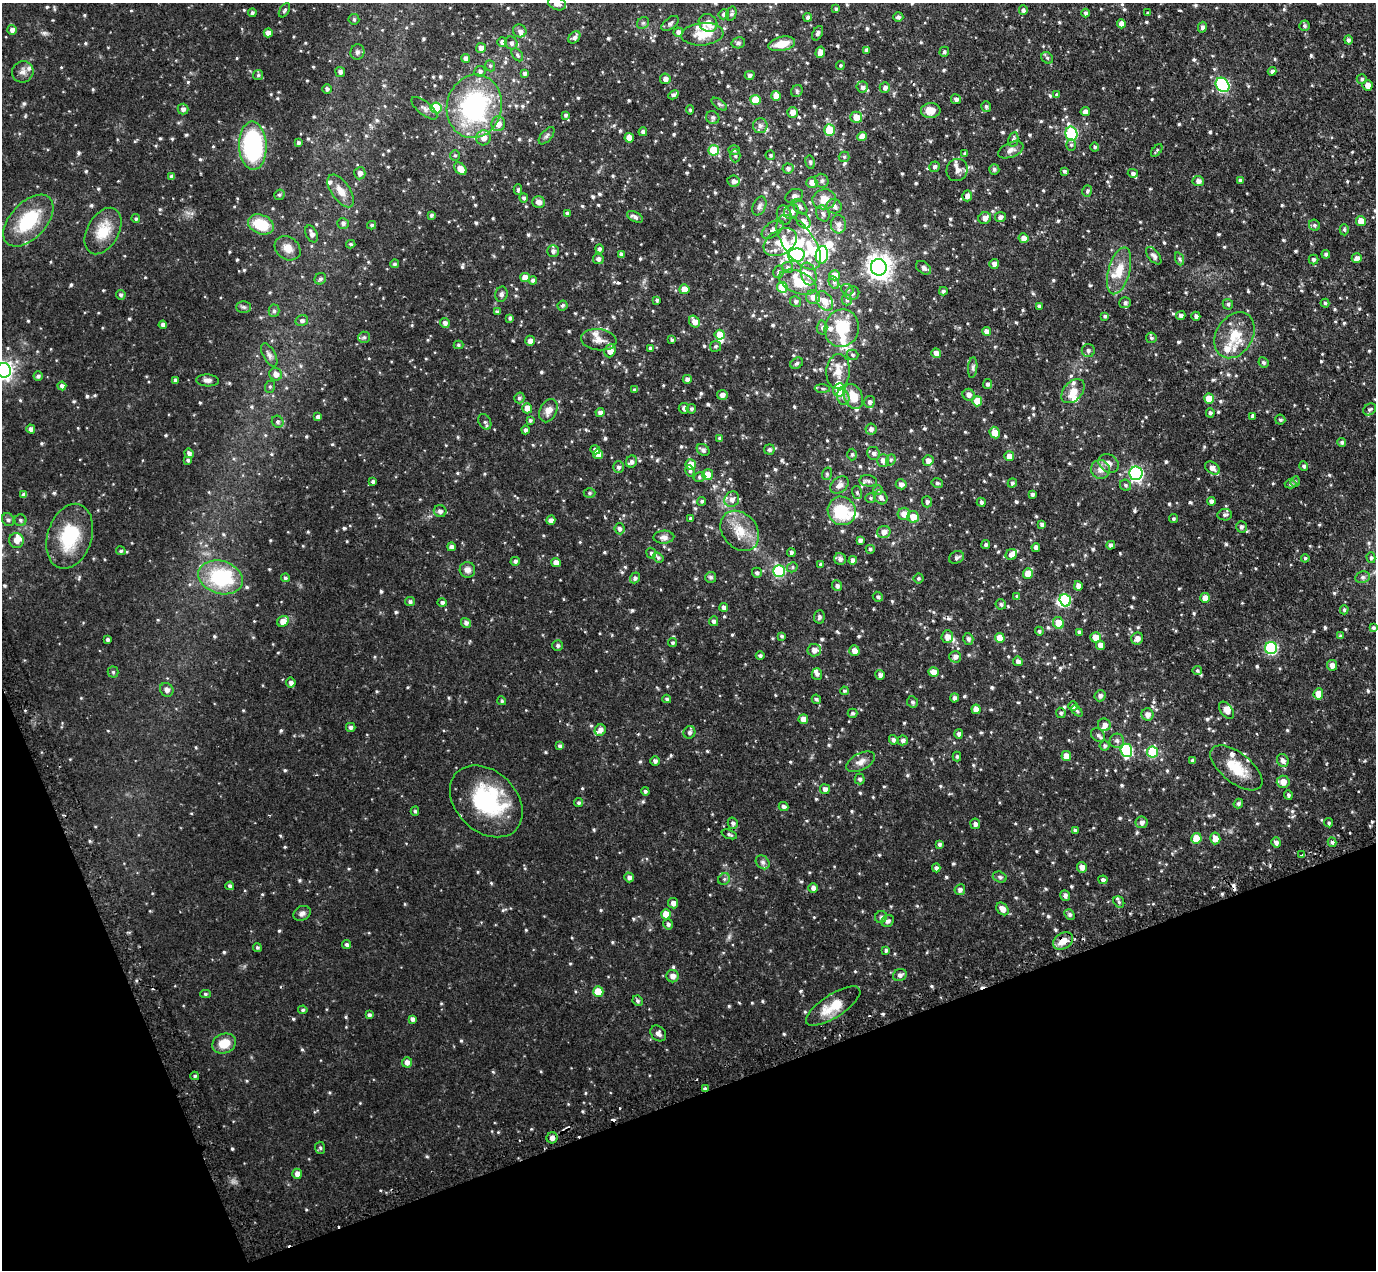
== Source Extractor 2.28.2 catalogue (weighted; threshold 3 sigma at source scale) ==
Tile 14 of 4 x 4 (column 2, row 4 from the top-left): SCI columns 1415-2788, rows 177-1444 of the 5578 x 5558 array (HDU 1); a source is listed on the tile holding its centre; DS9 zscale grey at full resolution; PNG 1378 x 1272 px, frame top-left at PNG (2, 3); each listed source drawn as its Kron ellipse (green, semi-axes under 4 px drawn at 4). Shown black and unused: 18% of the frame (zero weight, under 2 of 3 exposures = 4% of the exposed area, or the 3 px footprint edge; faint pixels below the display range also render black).
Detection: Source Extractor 2.28.2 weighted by HDU 2 'WHT'; one run over the whole footprint, this tile lists its part. Background 0.0879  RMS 0.0086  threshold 0.0385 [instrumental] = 3 sigma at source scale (4.5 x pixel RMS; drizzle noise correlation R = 1.50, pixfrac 1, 0.05/0.05 arcsec/px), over >= 5 px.
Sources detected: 939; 6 inside a brighter object's white glare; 9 cosmic-ray / hot-pixel residue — neither listed nor drawn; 51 inside a brighter listed object's ellipse — not listed separately; of the other 873, all 500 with FLUX_AUTO >= 1.34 (the completeness limit of this list) listed and drawn (373 fainter detections not listed), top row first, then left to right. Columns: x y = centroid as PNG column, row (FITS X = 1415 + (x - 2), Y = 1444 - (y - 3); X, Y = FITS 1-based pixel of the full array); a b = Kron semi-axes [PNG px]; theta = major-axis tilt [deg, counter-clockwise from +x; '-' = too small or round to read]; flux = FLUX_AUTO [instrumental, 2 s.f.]
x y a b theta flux
557 4 9 6 -20 4.4
836 9 4 3 - 1.4
284 10 8 4 58 1.7
1023 10 5 4 - 2
252 13 4 4 - 1.9
1085 13 4 4 - 2.1
1148 13 3 3 - 1.4
724 14 5 5 - 2.5
731 14 7 5 75 2
808 17 4 4 - 2.5
898 17 5 4 - 2.1
354 19 5 5 - 1.4
643 23 6 5 - 1.5
670 23 10 5 37 2.1
708 23 10 8 -37 8.5
1121 24 4 4 - 4.6
1304 26 5 5 - 1.7
1202 27 5 4 - 2.1
12 30 5 5 - 3.2
520 31 7 6 - 3.1
678 32 5 4 - 3.3
268 33 4 4 - 4.9
818 33 8 5 63 2.1
702 34 21 11 5 15
574 37 7 5 49 2.9
1348 40 4 4 - 2
502 42 5 5 - 3.2
511 43 7 6 - 2.7
738 43 7 5 14 2
782 44 13 7 12 15
481 48 5 5 - 5
867 50 4 4 - 2.9
357 52 8 7 - 2.3
820 52 6 4 74 6.2
944 52 5 4 - 1.5
517 55 7 5 -52 1.5
466 58 4 4 - 3.4
1047 58 6 5 - 1.5
840 65 4 4 - 1.4
490 66 6 4 -68 1.5
480 71 5 5 - 2.1
1272 71 4 4 - 2.3
23 72 11 10 - 4.7
340 72 5 5 - 2.6
525 73 4 4 - 2.2
258 75 5 5 - 1.4
750 75 5 4 - 2.5
665 79 5 5 - 3.7
1362 79 5 4 - 1.8
1222 85 8 6 -51 110
1367 85 5 5 - 5.9
862 87 5 5 - 2.6
885 87 5 5 - 3.1
327 89 4 4 - 2.3
797 91 6 5 - 1.6
674 95 5 4 - 2.5
1057 95 4 3 - 1.5
776 96 5 4 - 6.5
956 99 5 5 - 2.7
755 100 5 5 - 17
719 104 9 4 -36 1.7
474 106 32 27 77 120
986 106 5 5 - 1.7
424 108 16 6 -39 3.1
436 108 5 5 - 35
183 109 5 5 - 2.7
690 110 4 4 - 1.4
931 111 10 7 5 9.3
792 112 5 5 - 5.8
1085 112 4 4 - 4.5
565 115 4 3 - 1.6
856 117 6 5 - 9.4
713 118 7 6 - 2.1
498 124 7 7 - 7.3
760 126 7 7 - 2.8
829 130 5 5 - 26
643 132 4 4 - 2.5
1071 134 7 6 - 79
547 136 10 5 49 2.1
862 137 5 4 - 6.6
484 138 7 7 - 6.1
629 138 5 4 - 6.1
1013 139 7 5 78 1.8
298 143 4 4 - 2
1071 145 6 5 - 1.6
253 146 24 13 -87 100
1095 147 5 4 - 1.4
714 150 5 5 - 27
734 150 5 5 - 1.6
1011 150 13 7 23 4.1
1157 151 7 4 52 1.4
965 153 4 4 - 1.6
455 155 5 5 - 1.4
770 155 5 4 - 1.5
735 156 7 5 90 1.5
844 157 5 5 - 1.4
810 162 7 4 -79 1.6
935 167 5 5 - 2
788 168 5 5 - 2.4
460 169 7 5 -45 7.7
994 169 5 5 - 1.9
957 170 11 10 - 5.1
1064 171 4 4 - 1.5
360 173 6 5 - 3.5
1133 173 5 4 - 2.2
172 177 4 4 - 3.4
1240 180 4 4 - 1.7
733 181 6 5 - 3.4
822 181 7 6 - 2.2
1198 181 5 5 - 3.8
812 182 5 5 - 5.8
518 190 5 4 - 1.6
341 191 19 9 -55 9.6
1087 191 6 5 - 1.8
279 195 5 5 - 1.6
794 196 9 6 22 2.8
967 196 5 5 - 3.8
524 198 4 4 - 1.8
824 199 12 10 9 11
539 202 6 5 - 4.1
759 206 10 6 65 2.6
834 206 7 7 - 3.6
800 207 9 5 -46 2.4
791 212 8 6 42 4.8
567 213 3 3 - 1.8
823 213 8 6 -65 2.7
431 215 4 4 - 1.4
784 215 9 7 -76 3.7
635 217 8 5 -28 3
1000 217 5 5 - 3.1
985 218 6 5 - 4.3
136 219 4 4 - 1.5
28 221 31 18 47 43
803 221 9 6 -52 3
1361 221 5 5 - 10
343 223 6 5 - 2.3
261 224 13 9 -22 26
838 224 9 7 -89 3.4
372 225 4 3 - 1.4
1314 225 6 5 - 1.6
773 229 12 7 37 3.6
1344 230 6 4 -88 1.5
103 231 25 15 61 21
312 234 9 5 -64 3.9
1024 238 5 4 - 5.3
780 242 18 12 31 14
799 242 31 15 -54 36
351 244 4 3 - 1.4
288 248 14 11 -38 8.1
599 249 5 4 - 2.1
553 251 6 5 - 2.7
1326 254 4 4 - 1.9
621 255 4 3 - 2.6
796 255 8 7 - 56
822 255 9 6 81 72
1154 256 10 5 -51 2.6
1357 258 5 4 - 3.4
598 259 5 5 - 3
1180 259 7 4 -70 1.6
1314 260 5 4 - 2
394 264 4 4 - 1.5
994 264 5 4 - 3.7
787 267 5 5 - 1.5
879 267 8 8 - 670
924 268 8 6 -38 3.2
1119 271 24 10 74 15
779 272 6 5 - 2
808 274 11 7 -73 6
835 275 5 5 - 8.7
525 277 5 4 - 7.6
320 279 6 5 - 1.9
533 280 4 4 - 2
798 282 20 11 -22 15
834 282 7 5 -62 1.9
782 287 5 5 - 33
684 289 5 5 - 8.5
847 290 6 5 - 1.6
943 291 4 4 - 1.8
852 293 7 6 - 2.6
501 294 7 6 - 2.1
121 295 5 4 - 1.7
813 297 7 7 - 5.1
657 300 3 3 - 1.4
847 300 5 5 - 1.5
796 301 5 5 - 1.9
824 301 11 7 -54 7.5
1125 303 6 5 - 2.1
1325 303 4 4 - 1.5
1228 304 5 5 - 1.7
563 305 5 4 - 1.7
1039 306 4 4 - 2.2
244 307 7 6 - 1.6
274 311 6 5 - 1.9
498 312 4 3 - 2
1105 316 3 3 - 1.6
1181 316 4 4 - 3
1196 316 4 4 - 2.4
510 318 4 3 - 2
302 321 6 5 - 2.4
694 322 6 5 - 6.7
445 323 5 4 - 3
163 325 4 4 - 3.2
822 328 7 5 88 2.1
842 328 19 17 73 36
986 331 4 4 - 4.9
720 335 5 5 - 14
1234 335 24 18 58 22
364 337 6 5 - 1.6
1151 338 5 5 - 1.5
599 340 18 10 -7 7.5
672 340 4 3 - 1.8
530 341 5 5 - 3.4
458 345 5 4 - 1.4
715 346 5 5 - 1.4
650 348 3 3 - 1.4
1088 350 6 6 - 2.1
610 351 7 5 69 8.7
936 353 5 4 - 5.7
269 355 13 6 -61 3.3
852 355 6 5 - 1.7
1263 362 5 4 - 1.7
797 363 7 5 33 1.8
973 367 10 4 85 2
4 370 7 7 - 340
838 371 17 12 86 11
276 374 6 6 - 4.8
38 376 4 4 - 1.9
687 379 4 4 - 3.3
175 380 4 3 - 1.6
207 380 11 6 -3 3.2
987 384 5 4 - 2
62 386 4 4 - 2.7
270 387 6 5 - 1.4
822 388 7 4 -1 1.5
634 390 4 4 - 1.4
839 390 6 6 - 18
1073 391 14 9 47 9.4
722 395 5 5 - 3.5
969 395 6 5 - 3.9
853 396 13 9 -65 15
843 397 8 6 -75 3.1
519 398 5 5 - 1.8
1209 399 5 5 - 16
977 401 5 5 - 13
870 402 6 5 - 2.3
527 408 5 5 - 7.4
684 408 5 5 - 2.4
691 409 5 4 - 1.8
1370 409 7 5 35 1.9
548 411 12 8 65 6.3
600 413 4 4 - 3.1
1210 413 5 4 - 2
1253 416 4 3 - 2
318 417 4 4 - 2.6
530 420 4 4 - 1.4
1280 420 5 5 - 1.7
278 422 6 5 - 2
485 422 8 6 -59 2.1
31 429 4 4 - 3.5
871 429 5 5 - 3.2
525 430 4 4 - 2.2
995 433 6 5 - 12
719 438 4 4 - 1.7
1342 442 4 4 - 1.9
595 450 5 4 - 2.9
703 450 7 5 -37 2.8
769 450 5 5 - 2.2
189 453 5 4 - 2.5
874 453 7 6 - 2.7
598 454 5 4 - 5.6
852 455 6 4 89 1.6
1009 456 5 5 - 5.7
188 460 4 4 - 1.4
883 460 6 6 - 4.7
891 460 6 4 69 1.5
632 461 6 5 - 2.8
928 461 5 5 - 4.7
1109 463 11 8 -38 5.4
691 465 5 5 - 12
1304 466 5 4 - 2
618 467 6 5 - 2.4
1212 468 8 5 -38 4.6
1100 469 9 9 - 6.6
690 471 6 4 -78 1.6
1136 473 7 6 - 170
827 474 6 5 - 1.5
708 475 5 5 - 11
699 477 6 4 16 1.6
868 481 9 5 -8 2.4
1295 481 5 4 - 1.4
373 482 4 3 - 2
937 483 6 4 -15 1.6
1012 483 5 4 - 1.6
901 484 5 5 - 3.3
1290 484 6 4 0 1.4
839 485 10 7 40 4.5
1125 485 6 5 - 1.6
878 490 5 5 - 1.4
589 493 6 5 - 1.4
857 493 6 5 - 1.5
1032 494 4 3 - 2
24 495 4 4 - 3.1
881 497 7 6 - 3.6
871 498 5 4 - 1.4
732 499 8 7 - 4.5
702 501 4 4 - 1.5
1211 501 4 4 - 3
927 502 5 5 - 2.5
981 502 5 4 - 2.2
440 511 6 6 - 2.9
842 511 14 13 - 35
904 514 6 6 - 7.4
1225 515 7 5 6 2.1
913 517 6 5 - 11
690 518 3 3 - 1.4
1173 519 4 4 - 1.5
8 520 7 5 -54 1.9
20 520 6 5 - 1.8
551 520 4 4 - 3.8
1042 524 4 3 - 2.3
1241 527 6 5 - 2.3
619 529 5 5 - 2.5
740 531 22 17 -50 19
884 532 7 6 - 4.9
70 536 33 22 72 43
664 537 10 6 1 3.9
16 540 7 7 - 5.1
860 540 4 4 - 2.5
986 545 4 4 - 1.7
1111 545 4 4 - 3
451 547 4 4 - 2.5
1036 547 4 4 - 3.1
870 549 4 4 - 1.4
121 551 5 4 - 1.6
651 553 5 4 - 1.4
791 553 4 4 - 2.1
1011 554 6 5 - 4.4
658 557 6 4 -38 1.5
956 557 8 6 28 1.9
1305 558 4 4 - 1.4
1371 558 5 4 - 1.6
840 559 6 5 - 3.6
853 560 4 4 - 3.7
515 561 4 4 - 2.2
556 562 5 4 - 5
821 564 4 3 - 1.7
792 567 5 5 - 1.4
467 570 8 7 - 4.6
779 571 6 6 - 61
757 573 5 5 - 1.8
1028 573 5 5 - 11
220 577 23 16 -17 58
711 577 5 5 - 1.9
1363 577 7 5 13 2.2
285 578 4 4 - 1.5
635 578 6 4 53 2
918 578 5 5 - 1.5
837 586 5 5 - 2.1
1078 586 4 4 - 5.7
1017 596 4 4 - 1.6
878 597 5 4 - 1.7
1205 598 5 5 - 6.4
1065 600 6 5 - 57
410 602 5 4 - 2
442 603 5 4 - 1.9
1001 604 5 5 - 2
724 607 4 4 - 3.2
1344 610 4 4 - 1.5
819 617 6 5 - 2
283 621 6 5 - 8.1
714 621 5 4 - 2.5
466 623 5 4 - 2.7
1058 623 6 5 - 14
1373 628 4 3 - 1.7
1039 631 4 4 - 1.4
1079 632 4 3 - 2.1
782 636 4 4 - 1.5
947 636 6 5 - 5.1
1341 636 4 4 - 1.4
1096 637 5 5 - 9.5
1000 638 5 5 - 9.6
1137 638 6 5 - 4.5
108 639 3 3 - 1.7
968 639 6 5 - 2.2
672 643 4 4 - 1.4
1100 645 5 4 - 5.9
558 646 5 5 - 1.8
1271 648 6 6 - 80
814 650 6 6 - 5.7
854 651 5 5 - 6.5
760 656 4 4 - 1.7
955 657 6 6 - 3.3
1018 661 5 4 - 3.3
1332 665 5 5 - 5
1197 671 5 4 - 1.5
113 672 5 5 - 1.5
934 672 5 5 - 7.6
817 674 5 5 - 2
880 675 5 4 - 3
291 683 5 5 - 3
167 690 7 6 - 3
844 691 4 4 - 1.4
1318 694 6 5 - 9.7
1100 696 5 5 - 2.8
954 698 5 4 - 2.5
667 699 4 4 - 1.6
816 699 5 4 - 1.5
502 701 4 4 - 1.4
912 702 6 5 - 2
1073 706 5 5 - 2.5
976 709 4 4 - 7.1
1226 710 10 6 -53 5.8
1077 711 6 4 -45 1.3
852 713 5 4 - 1.6
1061 713 5 4 - 1.7
1147 714 6 6 - 5.1
803 719 5 4 - 4.9
1104 725 6 6 - 4.1
351 727 5 4 - 2.4
600 730 6 5 - 4
689 732 6 6 - 2.2
959 734 5 4 - 2.2
1098 735 7 6 - 2.4
893 740 5 4 - 2.2
903 740 5 5 - 2.4
1117 741 7 7 - 2.5
560 746 4 4 - 2.3
1105 746 5 5 - 1.8
1126 750 6 6 - 74
1152 752 6 5 - 35
957 756 5 4 - 1.4
1066 756 5 4 - 7.7
1283 760 7 5 -62 3.3
655 761 4 4 - 2.2
1192 761 4 4 - 2
861 762 16 8 27 5.7
1236 768 31 15 -38 21
860 779 5 5 - 2
1283 782 6 6 - 8
825 789 5 5 - 3.6
645 791 4 4 - 1.6
1288 795 5 4 - 1.8
486 801 41 30 -45 75
579 803 4 4 - 1.5
1238 804 5 4 - 1.8
784 807 5 4 - 2.4
415 811 4 4 - 1.4
1142 822 6 6 - 3.7
733 823 6 5 - 2.3
1329 823 5 4 - 1.4
975 824 5 4 - 2.4
1075 831 4 4 - 2.1
729 834 8 4 -20 1.6
1196 838 5 5 - 12
1215 838 6 5 - 6.8
1276 842 5 4 - 3.3
1332 842 5 4 - 1.8
939 844 4 4 - 1.8
1302 855 4 3 - 7.8
763 862 7 6 - 2.2
1082 867 5 5 - 4.6
936 868 4 4 - 2.2
629 877 5 4 - 3.1
1000 877 7 5 -18 1.7
724 879 6 5 - 1.6
1103 880 4 4 - 2.4
230 886 4 4 - 1.9
813 888 5 5 - 3.8
960 890 5 5 - 2.6
1065 895 5 4 - 2.6
1119 902 6 5 - 1.6
673 903 5 5 - 4
1002 909 7 5 -48 6
302 913 9 7 30 3.1
666 914 5 5 - 12
1070 914 6 5 - 1.9
881 917 6 6 - 1.7
888 921 7 5 42 2.7
668 924 5 4 - 2.1
1063 941 11 7 31 8.9
347 945 4 4 - 2
257 947 4 4 - 1.4
886 950 4 4 - 1.8
900 975 7 6 - 3.1
672 976 6 6 - 4.6
598 992 5 5 - 18
205 994 5 4 - 1.4
638 1001 5 5 - 1.7
833 1006 31 11 33 20
303 1010 4 4 - 1.5
369 1015 4 4 - 2
412 1019 4 4 - 2.6
658 1033 9 6 -44 3.3
224 1044 12 9 21 14
407 1062 5 5 - 4.2
195 1076 4 3 - 1.4
705 1089 4 3 - 2
552 1138 5 5 - 3.5
320 1148 6 5 - 1.5
297 1174 5 5 - 5.1
Overlapping masked pixels (flux is a lower limit): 2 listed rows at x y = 1063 941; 705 1089
Isophote crosses this tile's border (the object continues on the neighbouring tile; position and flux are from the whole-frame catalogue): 3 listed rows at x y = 557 4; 1361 221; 4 370